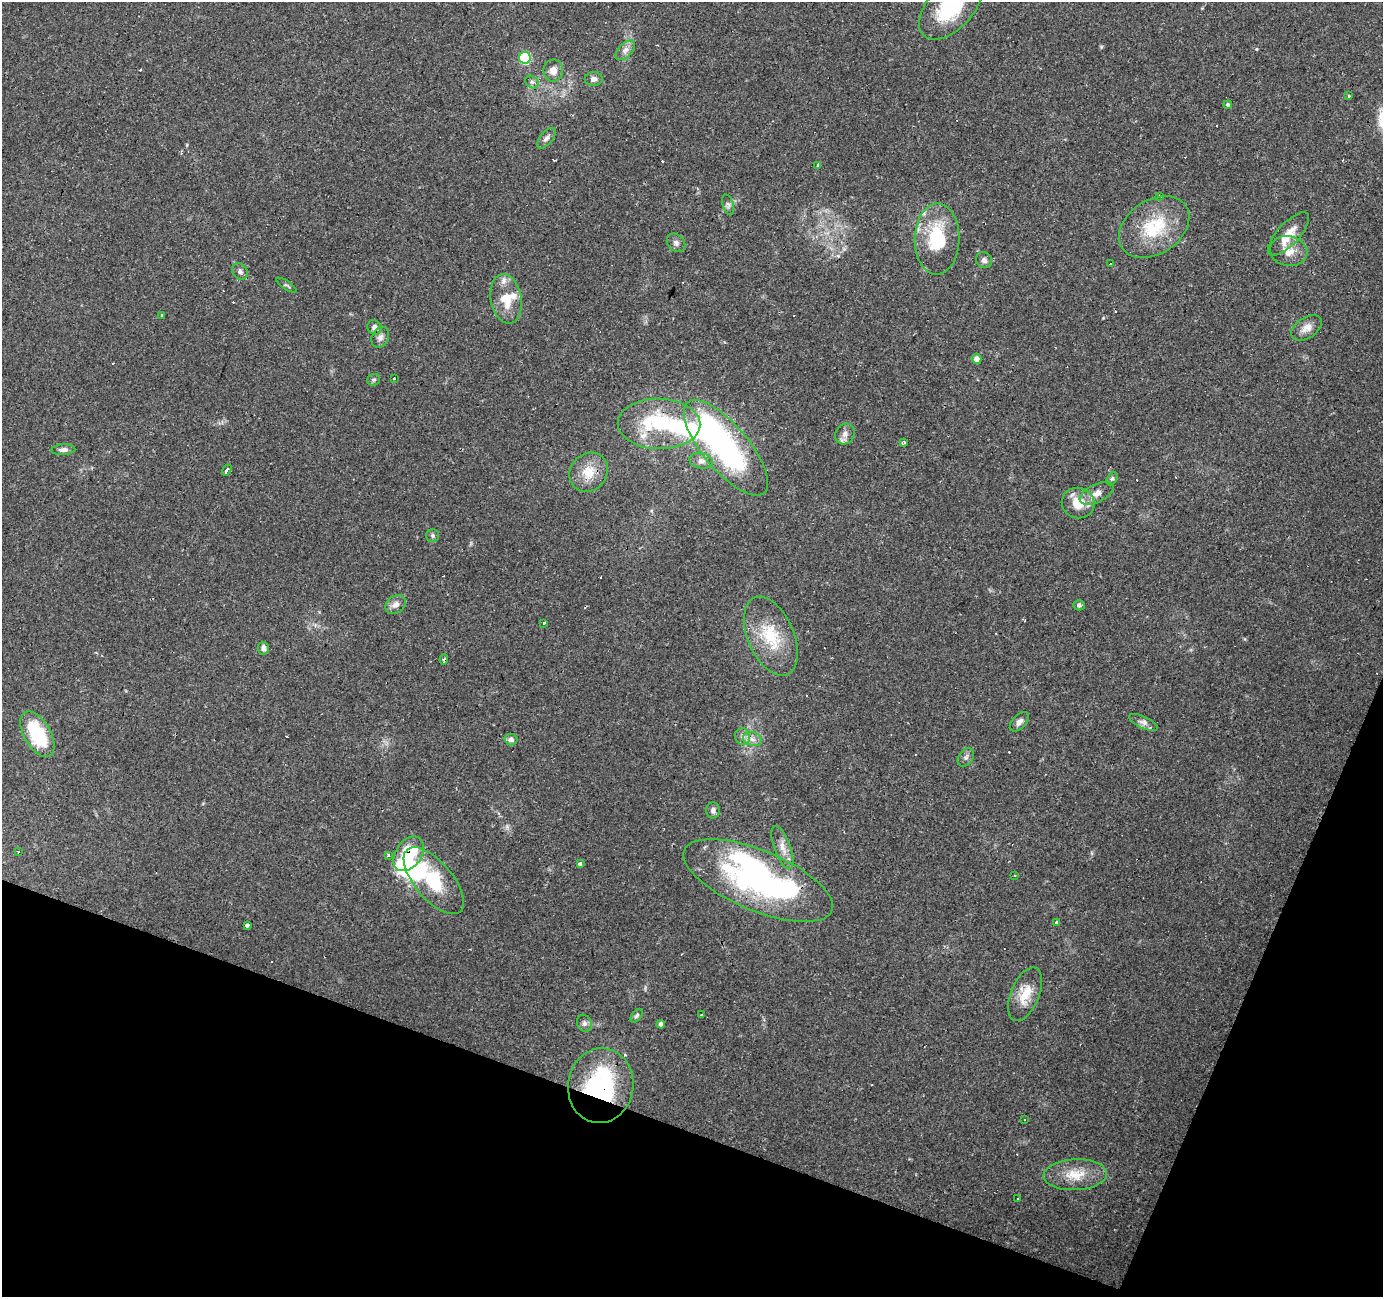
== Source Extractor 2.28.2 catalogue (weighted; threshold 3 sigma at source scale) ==
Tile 15 of 4 x 4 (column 3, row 4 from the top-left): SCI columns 2761-4141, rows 207-1501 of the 5523 x 5658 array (HDU 1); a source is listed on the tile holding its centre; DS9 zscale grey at full resolution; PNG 1385 x 1299 px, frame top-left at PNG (2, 2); each listed source drawn as its Kron ellipse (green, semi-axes under 4 px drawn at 4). Shown black and unused: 18% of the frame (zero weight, under 2 of 3 exposures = <1% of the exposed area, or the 3 px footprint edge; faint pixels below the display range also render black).
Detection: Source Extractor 2.28.2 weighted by HDU 2 'WHT'; one run over the whole footprint, this tile lists its part. Background 0.0346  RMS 0.0034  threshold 0.0152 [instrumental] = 3 sigma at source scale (4.5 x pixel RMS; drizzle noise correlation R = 1.50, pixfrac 1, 0.0396/0.0396 arcsec/px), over >= 5 px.
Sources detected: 107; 6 inside a brighter object's white glare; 21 cosmic-ray / hot-pixel residue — neither listed nor drawn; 6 inside a brighter listed object's ellipse — not listed separately; the other 74 listed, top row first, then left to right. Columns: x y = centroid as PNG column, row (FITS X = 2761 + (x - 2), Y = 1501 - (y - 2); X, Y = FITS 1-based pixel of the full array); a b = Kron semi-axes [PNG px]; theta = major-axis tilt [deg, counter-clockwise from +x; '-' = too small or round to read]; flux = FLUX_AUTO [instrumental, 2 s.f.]
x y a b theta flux
950 7 39 22 47 24
625 50 12 7 45 1.8
525 58 6 6 - 29
553 70 11 10 - 2.9
594 79 9 7 1 1.4
532 82 7 5 -42 0.9
1348 96 3 3 - 2.6
1228 105 4 3 - 0.86
546 138 12 6 49 1.3
818 165 4 3 - 4.6
1159 196 3 3 - 5.7
728 205 10 5 -74 0.91
1154 227 38 27 34 19
1288 234 28 11 47 5.4
937 239 36 22 89 20
676 243 10 8 -45 1.4
1289 251 19 15 -10 4.7
984 260 8 7 - 1.2
1111 263 3 3 - 0.66
240 271 9 7 -53 1.3
287 285 12 3 -33 0.58
506 299 25 15 -79 8.2
162 316 3 3 - 2.5
374 327 7 7 - 1.5
1306 328 17 10 34 2.7
380 337 11 8 63 1.6
977 359 5 5 - 2.2
394 378 3 3 - 2.7
374 380 6 5 - 0.66
659 424 41 25 -1 25
845 434 11 9 57 2.1
904 443 3 3 - 0.72
726 448 59 23 -50 73
63 450 12 5 3 1.6
701 461 12 7 -11 1.9
227 470 6 3 57 2.4
589 472 21 18 48 6.9
1112 478 7 5 61 0.61
1097 493 18 9 26 3
1078 503 16 15 - 6.9
433 535 6 6 - 0.75
396 604 11 8 35 2
1079 605 5 5 - 0.77
544 623 3 3 - 0.97
771 636 42 23 -66 15
263 648 6 5 - 1.3
444 660 5 3 - 1.8
1019 722 12 6 45 1.5
1143 722 15 6 -25 1.6
37 734 25 13 -60 19
743 736 8 7 - 1.4
511 739 6 6 - 1.1
752 739 9 7 -16 1.7
966 757 10 7 56 1.2
713 810 8 7 - 1.2
782 847 23 8 -70 3.3
18 852 2 2 - 0.33
409 854 19 13 55 19
388 856 3 3 - 1.3
580 864 3 3 - 2
1014 876 3 2 - 0.41
434 881 41 19 -50 17
758 881 80 30 -22 75
1056 922 3 3 - 2.3
247 925 4 4 - 1.5
1025 994 28 14 68 7.2
702 1015 3 3 - 0.94
637 1016 8 4 52 0.72
584 1023 9 7 -63 1.1
661 1024 4 4 - 1.2
601 1086 37 32 81 43
1025 1119 3 2 - 0.29
1075 1175 32 15 2 8.2
1017 1199 3 3 - 5
Overlapping masked pixels (flux is a lower limit): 4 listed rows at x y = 659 424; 409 854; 758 881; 601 1086
Isophote crosses this tile's border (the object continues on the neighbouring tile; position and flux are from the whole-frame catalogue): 1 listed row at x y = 950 7